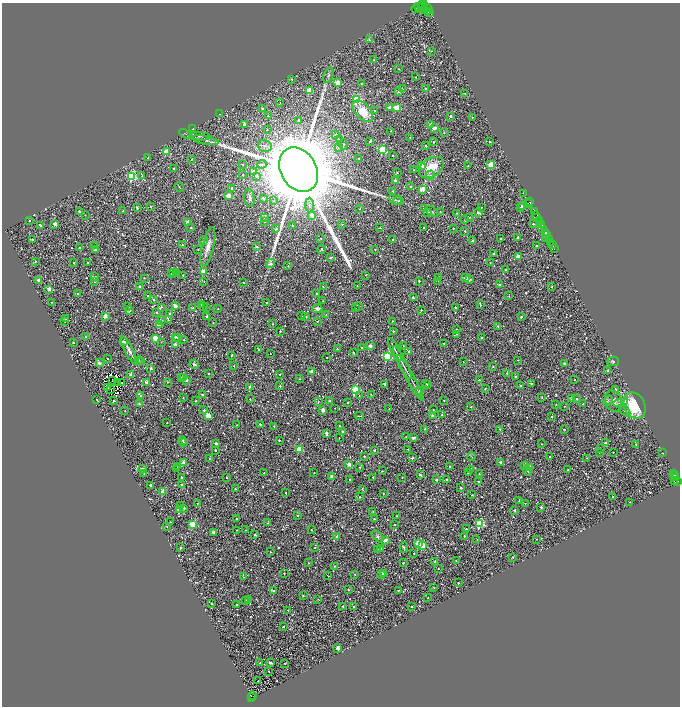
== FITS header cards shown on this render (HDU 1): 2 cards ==
NAXIS1  =                 1356
NAXIS2  =                 1408

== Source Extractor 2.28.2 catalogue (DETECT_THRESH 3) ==
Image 1356 x 1408 px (HDU 1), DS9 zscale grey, zoomed out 1/2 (1 PNG px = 2 x 2 image px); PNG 682 x 708 px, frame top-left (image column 1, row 1407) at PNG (2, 3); each listed source drawn as its Kron ellipse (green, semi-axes under 4 px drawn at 4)
Background 0.862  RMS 0.45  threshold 1.35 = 3 sigma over >= 5 px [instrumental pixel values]
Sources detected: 1361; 326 cannot appear on this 1/2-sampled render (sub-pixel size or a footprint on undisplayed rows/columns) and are neither listed nor drawn; of the other 1035, the 500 brightest by FLUX_AUTO listed and drawn (535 fainter detections omitted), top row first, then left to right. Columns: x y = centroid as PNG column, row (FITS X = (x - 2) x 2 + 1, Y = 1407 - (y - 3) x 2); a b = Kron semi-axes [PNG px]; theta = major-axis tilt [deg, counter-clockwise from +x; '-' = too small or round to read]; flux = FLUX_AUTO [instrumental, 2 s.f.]
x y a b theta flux
423 4 4 2 - 2.7e+03
421 5 2 1 - 8.7e+02
418 7 3 2 - 7.0e+02
422 8 3 2 - 5.2e+03
416 9 5 2 - 4.7e+02
425 9 4 3 - 4.2e+03
428 9 5 2 - 1.7e+03
427 12 3 2 - 1.5e+03
430 13 3 2 - 2.9e+03
369 40 2 2 - 1.2e+02
431 51 2 2 - 8.5e+01
373 60 2 2 - 8.9e+01
399 69 2 2 - 1.0e+02
328 75 8 4 73 2.3e+02
416 77 2 2 - 7.0e+01
292 79 2 2 - 9.5e+01
338 83 3 2 - 2.4e+03
361 83 2 2 - 8.4e+01
402 89 2 2 - 1.3e+02
426 89 3 2 - 1.3e+02
309 90 3 3 - 3.1e+03
399 91 3 2 - 2.4e+02
465 93 2 2 - 9.7e+01
357 100 3 3 - 8.9e+03
280 103 2 2 - 8.9e+01
262 108 2 2 - 1.9e+02
390 108 2 2 - 9.2e+02
397 108 3 3 - 2.6e+03
363 111 13 7 -47 2.3e+03
375 111 2 2 - 2.5e+02
220 114 2 2 - 7.2e+01
268 116 2 2 - 1.6e+02
450 116 2 2 - 4.2e+02
472 117 2 2 - 1.0e+02
299 121 2 2 - 4.9e+02
431 124 3 3 - 6.9e+02
244 125 2 2 - 6.8e+02
434 128 2 2 - 8.4e+02
193 129 3 2 - 7.7e+01
267 130 2 2 - 8.0e+01
391 131 2 2 - 1.1e+02
444 132 2 2 - 9.1e+01
185 134 6 2 -26 8.9e+01
335 134 3 3 - 9.4e+01
200 136 10 3 -3 2.5e+02
410 138 2 2 - 9.7e+01
205 140 13 4 -11 4.2e+02
340 140 3 2 - 7.5e+01
370 141 2 2 - 1.1e+02
433 142 2 2 - 1.1e+02
490 142 2 2 - 1.3e+02
343 144 5 3 - 1.2e+02
265 146 7 6 - 3.9e+02
426 146 2 2 - 2.3e+02
338 147 3 3 - 1.3e+02
382 150 3 3 - 7.7e+03
166 152 3 3 - 3.0e+03
392 156 2 2 - 2.1e+02
148 158 3 2 - 8.9e+01
358 158 2 2 - 7.1e+01
192 159 3 2 - 8.8e+01
243 164 2 2 - 8.6e+01
262 164 5 4 - 1.5e+02
490 165 3 3 - 2.8e+03
422 166 2 2 - 1.3e+03
468 166 2 2 - 7.5e+01
431 167 14 9 32 2.0e+03
173 168 2 2 - 7.4e+01
299 170 24 18 -60 2.0e+06
414 170 2 2 - 7.0e+01
253 171 2 2 - 7.1e+02
397 173 3 2 - 1.3e+02
243 175 2 2 - 8.6e+01
430 175 5 4 - 1.7e+02
132 176 3 3 - 1.0e+04
142 176 4 3 - 7.2e+01
257 176 4 3 - 2.1e+02
395 181 2 2 - 6.5e+02
179 187 5 2 - 7.5e+01
411 187 2 2 - 2.5e+02
232 188 2 2 - 3.8e+02
422 189 3 2 - 2.5e+03
393 191 2 2 - 1.0e+02
524 193 3 1 - 1.4e+02
228 196 3 2 - 2.1e+03
249 198 9 5 -81 3.2e+02
263 198 2 2 - 2.8e+02
274 200 3 3 - 8.0e+01
395 200 6 4 -23 1.7e+02
398 201 5 3 - 1.4e+02
529 202 2 1 - 3.2e+02
529 204 2 1 - 2.7e+02
309 205 7 3 -89 2.0e+02
523 206 2 2 - 1.3e+03
137 207 3 2 - 8.5e+01
150 207 3 2 - 8.7e+01
481 207 2 2 - 8.9e+01
520 207 3 2 - 1.3e+02
424 208 3 3 - 9.4e+01
360 209 2 2 - 9.5e+01
79 211 2 2 - 5.6e+02
123 211 2 2 - 8.8e+01
432 211 7 3 -33 1.2e+02
534 211 3 1 - 3.9e+02
428 212 4 2 - 2.5e+02
440 212 3 2 - 1.1e+02
479 212 2 2 - 9.8e+02
457 213 2 2 - 8.9e+01
85 215 2 2 - 8.3e+01
312 215 3 2 - 1.1e+03
536 215 3 2 - 1.4e+03
264 217 2 2 - 8.1e+02
470 217 2 2 - 1.7e+02
537 217 3 2 - 7.8e+02
465 219 3 3 - 8.5e+01
539 220 3 3 - 9.1e+02
30 221 2 2 - 1.5e+02
188 222 2 2 - 1.1e+03
265 222 2 2 - 1.2e+02
55 224 3 2 - 7.9e+02
342 224 2 2 - 7.2e+01
533 224 2 2 - 1.4e+02
541 225 3 3 - 1.0e+04
41 226 3 2 - 2.6e+02
293 226 2 2 - 1.5e+02
191 228 2 2 - 2.1e+02
380 228 2 2 - 7.5e+01
424 228 2 2 - 1.1e+02
453 228 2 2 - 1.4e+02
542 228 4 3 - 1.8e+03
276 229 2 2 - 1.7e+02
465 231 2 2 - 1.8e+02
545 232 3 2 - 2.4e+03
547 235 3 2 - 1.8e+03
518 237 2 2 - 4.7e+02
32 239 2 2 - 2.2e+02
321 239 2 2 - 1.1e+02
500 239 2 2 - 7.5e+01
546 239 2 2 - 1.7e+02
393 240 2 2 - 1.6e+02
550 240 2 1 - 5.8e+02
203 241 2 2 - 3.3e+02
472 241 2 2 - 2.2e+02
551 242 2 2 - 1.6e+03
552 244 2 1 - 1.7e+03
182 245 2 2 - 1.1e+02
95 246 3 2 - 1.8e+02
208 246 20 6 76 8.4e+02
537 246 2 2 - 4.6e+02
80 247 2 2 - 1.9e+02
257 247 2 2 - 9.2e+01
96 249 2 2 - 7.7e+02
322 249 4 4 - 1.2e+02
375 249 2 1 - 7.2e+01
554 249 3 2 - 7.0e+02
198 250 2 2 - 8.1e+01
494 253 2 2 - 2.5e+02
518 256 2 2 - 7.7e+02
331 258 3 2 - 1.0e+02
35 261 3 2 - 1.0e+02
87 262 2 2 - 1.4e+02
74 263 2 2 - 8.2e+01
271 263 4 4 - 4.5e+02
490 263 2 2 - 7.3e+01
288 266 2 2 - 7.1e+01
505 269 2 2 - 9.9e+01
203 271 3 2 - 2.0e+03
174 272 3 2 - 7.2e+01
176 273 4 2 - 9.5e+01
171 274 2 2 - 8.0e+01
183 275 2 2 - 2.0e+02
366 275 2 2 - 8.1e+01
95 277 2 2 - 4.3e+02
438 277 2 2 - 2.2e+02
144 278 2 2 - 1.1e+02
465 278 2 2 - 1.5e+03
38 280 2 2 - 1.0e+03
469 280 2 2 - 3.4e+02
204 281 2 2 - 9.0e+01
419 281 2 2 - 1.7e+02
438 281 2 1 - 9.1e+01
95 282 3 2 - 7.1e+01
243 282 2 2 - 2.0e+02
499 284 2 2 - 2.7e+02
139 286 2 2 - 1.9e+02
357 286 2 2 - 7.6e+01
323 287 2 2 - 8.1e+01
552 287 2 2 - 1.5e+02
49 289 2 2 - 1.1e+03
316 293 2 2 - 3.8e+02
77 294 2 2 - 2.3e+02
147 295 2 2 - 1.1e+02
509 296 3 2 - 1.0e+02
413 298 4 3 - 1.4e+02
153 299 2 2 - 1.7e+02
323 301 2 2 - 7.0e+01
51 302 2 2 - 7.3e+01
267 303 2 2 - 2.2e+02
480 304 3 2 - 1.5e+02
201 305 3 2 - 1.4e+02
175 306 4 2 - 9.1e+02
203 306 2 1 - 7.2e+01
359 306 2 2 - 1.1e+02
128 307 3 2 - 1.2e+02
161 307 2 2 - 1.7e+02
207 307 2 2 - 2.2e+02
455 307 2 2 - 1.9e+02
193 308 2 2 - 1.1e+02
355 308 2 2 - 1.3e+02
218 309 2 2 - 8.6e+01
317 309 5 4 - 3.2e+02
130 310 2 2 - 1.2e+02
421 310 2 2 - 1.6e+02
157 313 2 2 - 2.5e+02
169 314 2 2 - 2.6e+02
326 315 3 2 - 7.1e+01
105 316 3 2 - 1.5e+03
207 316 2 2 - 4.3e+02
301 316 3 2 - 9.8e+01
305 317 2 2 - 2.0e+02
521 317 2 2 - 2.3e+02
66 319 2 2 - 9.7e+01
162 320 2 2 - 2.3e+02
168 320 2 2 - 1.1e+02
65 321 2 2 - 2.0e+02
317 321 2 2 - 1.5e+02
393 321 2 2 - 1.1e+02
213 323 3 2 - 7.3e+01
272 324 2 2 - 9.1e+01
159 325 2 2 - 1.3e+03
498 326 2 2 - 1.2e+02
456 330 2 2 - 8.9e+01
280 331 2 2 - 2.3e+02
393 331 2 2 - 1.7e+02
457 334 2 2 - 1.1e+02
85 337 2 2 - 1.5e+02
175 337 2 2 - 1.7e+02
178 337 2 2 - 1.1e+02
155 338 3 2 - 2.7e+03
482 338 2 2 - 2.6e+02
184 340 2 2 - 1.4e+02
123 341 2 2 - 4.5e+02
161 342 2 2 - 9.0e+01
73 343 2 2 - 3.4e+02
444 343 2 2 - 1.1e+02
175 344 2 2 - 1.0e+03
370 346 2 2 - 1.0e+03
403 346 3 2 - 7.4e+01
361 348 2 2 - 9.7e+01
258 349 3 1 - 8.3e+01
337 349 2 2 - 8.5e+01
395 349 13 1 -62 2.2e+02
129 350 15 4 -63 4.7e+02
408 351 2 2 - 3.0e+02
353 352 2 2 - 1.6e+02
270 354 2 2 - 7.1e+01
232 355 2 2 - 2.5e+02
387 356 3 3 - 8.8e+03
327 357 2 2 - 1.5e+02
107 359 2 2 - 8.6e+01
139 360 2 2 - 7.1e+01
517 360 2 2 - 7.1e+01
613 361 6 4 15 1.5e+02
142 362 2 2 - 3.0e+02
463 362 2 2 - 8.3e+01
99 363 2 2 - 8.6e+02
402 363 18 1 -62 3.1e+02
564 363 2 2 - 4.7e+02
194 364 5 3 - 2.9e+02
234 366 2 2 - 1.4e+02
493 367 3 3 - 1.0e+02
151 368 2 2 - 4.8e+02
608 370 3 2 - 9.8e+01
312 371 2 2 - 1.3e+03
507 373 2 2 - 1.1e+02
131 374 2 2 - 9.1e+02
208 374 2 2 - 1.9e+02
280 374 2 2 - 8.6e+01
182 377 2 2 - 8.5e+01
184 377 3 2 - 1.0e+02
516 377 2 2 - 4.3e+02
410 378 25 2 -62 3.3e+02
300 379 2 2 - 8.1e+01
112 380 3 2 - 1.3e+02
187 380 2 2 - 4.6e+02
479 380 2 2 - 1.1e+02
575 380 2 2 - 7.4e+01
121 382 4 2 - 1.0e+02
147 382 2 2 - 1.2e+03
167 382 2 2 - 1.3e+02
118 383 3 1 - 7.2e+01
385 384 2 2 - 4.1e+02
426 384 2 2 - 7.6e+01
531 384 3 1 - 7.5e+01
428 385 2 2 - 2.0e+02
520 385 2 2 - 2.0e+02
280 386 2 2 - 2.1e+02
107 387 2 1 - 7.5e+01
250 387 2 2 - 3.4e+02
415 387 10 2 -59 1.6e+02
485 388 3 2 - 8.8e+01
616 389 4 2 - 1.0e+02
111 390 2 1 - 7.0e+01
355 390 3 3 - 8.6e+03
420 390 3 2 - 4.8e+02
371 394 2 2 - 7.1e+01
203 395 2 2 - 9.4e+02
140 396 2 2 - 7.5e+01
359 396 3 2 - 9.9e+01
183 398 2 2 - 9.0e+01
542 398 3 2 - 1.0e+02
571 398 2 2 - 4.5e+02
250 399 2 2 - 7.4e+01
577 399 2 2 - 3.6e+02
97 400 3 2 - 8.1e+01
444 400 2 2 - 1.4e+02
608 400 5 3 - 1.0e+02
114 401 2 2 - 1.8e+02
195 401 2 2 - 1.4e+02
329 401 2 2 - 1.1e+02
614 401 11 8 -69 8.0e+02
318 402 2 2 - 1.3e+02
348 402 2 2 - 8.8e+01
139 403 2 2 - 1.6e+02
621 403 7 4 13 4.1e+02
583 404 2 2 - 8.2e+01
556 405 2 2 - 7.2e+01
634 405 13 10 -62 4.9e+03
564 406 2 2 - 8.1e+01
471 407 2 2 - 1.1e+02
335 408 2 2 - 8.1e+01
389 409 2 2 - 8.5e+01
125 410 2 2 - 1.1e+02
204 410 2 2 - 2.1e+02
323 410 2 2 - 1.2e+03
433 410 2 2 - 8.6e+01
625 411 6 3 -47 1.6e+02
442 415 3 2 - 7.9e+01
208 416 3 2 - 2.9e+03
359 416 4 1 - 1.2e+02
433 416 3 2 - 7.6e+02
552 416 2 2 - 8.8e+01
167 423 2 2 - 7.3e+01
260 424 2 2 - 2.4e+02
237 425 2 2 - 1.2e+02
274 426 2 2 - 7.6e+01
339 426 2 2 - 7.8e+01
425 429 2 2 - 1.7e+02
500 429 2 2 - 1.2e+02
564 429 2 2 - 2.0e+02
343 431 2 2 - 5.3e+02
326 433 2 2 - 6.6e+02
406 437 3 2 - 7.3e+01
339 438 2 1 - 7.2e+01
413 438 2 2 - 7.0e+02
183 440 3 3 - 8.8e+01
279 440 2 2 - 1.6e+02
184 443 2 2 - 3.0e+02
216 443 2 2 - 6.4e+02
605 443 4 3 - 1.4e+02
541 444 2 2 - 7.7e+01
636 444 2 2 - 7.7e+01
299 449 3 3 - 3.5e+03
408 449 2 2 - 8.3e+01
600 449 2 2 - 7.4e+01
216 450 2 2 - 1.2e+02
375 450 2 2 - 1.7e+02
599 452 2 1 - 7.7e+01
613 452 2 2 - 8.1e+01
663 453 2 2 - 1.1e+02
364 456 2 2 - 1.8e+02
471 457 4 2 - 7.0e+01
550 457 2 2 - 1.8e+02
412 458 2 2 - 3.8e+02
587 458 2 2 - 7.3e+01
209 459 2 2 - 7.4e+01
501 462 2 2 - 8.4e+02
183 463 2 2 - 1.2e+03
349 464 3 2 - 1.4e+03
525 466 2 2 - 1.2e+03
178 467 2 2 - 1.1e+02
360 467 2 2 - 8.1e+01
450 467 2 2 - 1.2e+02
529 467 2 2 - 1.0e+03
143 469 2 2 - 1.2e+03
176 469 2 2 - 7.1e+02
471 470 2 2 - 9.0e+02
568 470 2 2 - 1.7e+02
382 471 2 2 - 8.6e+01
527 471 5 2 - 1.4e+02
144 473 2 2 - 8.1e+01
264 473 2 2 - 8.8e+01
314 473 2 2 - 1.0e+02
468 473 2 2 - 1.1e+02
674 473 2 1 - 1.7e+02
479 474 2 2 - 1.3e+02
420 475 2 2 - 3.3e+02
674 475 2 1 - 1.9e+02
182 477 2 2 - 3.1e+02
332 477 2 2 - 1.2e+03
373 477 2 2 - 1.5e+02
402 477 2 2 - 1.1e+02
226 478 2 2 - 8.0e+01
675 478 3 1 - 2.8e+02
447 479 2 2 - 1.9e+02
350 480 2 2 - 1.7e+02
436 480 2 2 - 5.2e+02
674 481 3 1 - 2.8e+02
478 482 2 2 - 8.9e+01
677 482 3 2 - 9.5e+02
150 485 2 2 - 5.3e+02
181 485 2 2 - 1.1e+02
461 488 3 2 - 1.7e+02
235 489 2 2 - 9.7e+01
362 489 4 3 - 7.6e+01
162 492 3 2 - 2.3e+03
285 493 2 2 - 8.1e+01
383 494 2 2 - 7.8e+01
472 495 2 2 - 1.1e+02
613 496 3 2 - 8.5e+01
360 497 3 2 - 8.5e+01
519 501 2 2 - 9.7e+01
629 502 2 1 - 7.1e+01
197 503 2 1 - 7.1e+01
525 503 2 2 - 1.0e+02
181 506 2 2 - 1.3e+02
541 507 2 2 - 4.0e+02
184 508 2 2 - 4.0e+02
180 510 3 2 - 3.0e+03
515 510 2 2 - 2.5e+02
373 511 2 2 - 8.4e+01
298 516 2 2 - 8.1e+01
396 516 2 2 - 8.7e+01
236 518 2 2 - 1.9e+02
374 519 2 2 - 1.4e+02
170 522 2 2 - 9.0e+01
268 523 3 2 - 8.0e+01
480 523 3 3 - 7.9e+03
193 524 3 3 - 4.4e+03
394 525 2 2 - 1.1e+02
167 527 3 2 - 8.0e+01
466 529 3 2 - 1.3e+02
237 530 2 2 - 8.7e+01
245 530 2 2 - 1.1e+02
311 530 2 2 - 2.0e+02
214 532 2 2 - 1.1e+03
255 535 2 2 - 3.2e+02
337 536 2 2 - 2.1e+02
377 536 7 4 -47 2.7e+02
464 536 2 2 - 1.2e+02
477 539 3 2 - 7.3e+01
536 539 2 2 - 7.4e+01
385 540 2 2 - 1.1e+03
419 543 3 3 - 4.2e+03
422 545 3 3 - 2.8e+03
404 547 5 3 - 1.2e+02
181 548 3 2 - 1.2e+02
315 548 2 2 - 9.1e+01
381 548 2 2 - 1.4e+02
377 550 3 2 - 8.0e+01
270 552 2 2 - 1.0e+02
414 553 2 2 - 1.5e+02
513 557 2 2 - 1.3e+02
456 560 2 2 - 7.4e+01
435 562 2 2 - 2.8e+02
308 563 2 2 - 7.2e+01
403 563 3 2 - 1.1e+02
334 566 2 2 - 9.1e+01
438 568 2 1 - 7.3e+01
284 573 2 2 - 8.4e+01
384 573 2 2 - 1.1e+03
355 574 3 2 - 1.0e+02
382 575 2 2 - 7.0e+01
328 576 4 2 - 7.5e+01
243 577 3 2 - 1.0e+02
458 583 2 2 - 1.8e+02
434 588 2 2 - 1.0e+02
348 590 2 2 - 1.2e+02
398 590 2 2 - 1.3e+02
273 591 3 2 - 6.8e+02
303 595 2 2 - 1.1e+02
428 598 2 2 - 9.1e+01
318 599 3 3 - 7.2e+01
248 600 2 2 - 1.6e+02
245 601 3 2 - 8.1e+01
211 604 2 2 - 1.9e+02
236 604 2 2 - 1.3e+02
342 606 2 2 - 7.1e+01
354 607 2 2 - 1.4e+02
411 607 2 2 - 1.5e+02
288 610 2 2 - 7.0e+01
283 627 2 2 - 1.6e+02
338 648 2 2 - 1.4e+03
260 663 2 2 - 1.8e+02
270 663 2 2 - 4.7e+02
285 663 2 2 - 7.1e+01
269 671 2 2 - 1.2e+02
258 681 2 1 - 1.6e+02
252 696 3 1 - 1.2e+02
252 698 2 1 - 9.7e+01
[535 fainter detections neither listed nor drawn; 326 sub-pixel or undisplayed-footprint detections neither listed nor drawn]